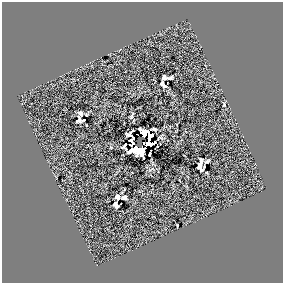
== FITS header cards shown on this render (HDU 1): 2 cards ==
NAXIS1  =                  281 /
NAXIS2  =                  281 /

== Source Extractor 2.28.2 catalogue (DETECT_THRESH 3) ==
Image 281 x 281 px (HDU 1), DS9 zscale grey, 1 PNG px = 1 image px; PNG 285 x 285 px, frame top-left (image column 1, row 281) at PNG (2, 2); no overlay
Background 0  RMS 24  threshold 71.6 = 3 sigma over >= 5 px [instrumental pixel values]
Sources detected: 27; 2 with non-positive FLUX_AUTO (blend fragments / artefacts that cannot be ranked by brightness) are not listed; the other 25 listed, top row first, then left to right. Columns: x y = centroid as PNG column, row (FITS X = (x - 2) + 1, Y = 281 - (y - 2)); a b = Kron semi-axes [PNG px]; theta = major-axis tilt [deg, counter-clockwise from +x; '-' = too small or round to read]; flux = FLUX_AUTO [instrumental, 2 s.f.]
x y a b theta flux
164 77 5 4 - 4000
169 78 6 3 24 2200
163 85 7 4 -49 3700
224 105 5 3 - 1600
81 113 5 4 - 3600
132 116 6 2 65 2100
79 120 6 5 - 3100
84 120 3 2 - 960
154 129 5 3 - 2900
144 133 8 6 -45 14000
129 134 8 4 38 1800
149 137 7 4 73 8100
160 138 5 2 - 1400
148 143 10 4 -3 1700
124 146 6 4 57 730
136 148 6 3 43 12000
149 154 4 2 - 2000
201 161 6 3 -83 4600
207 161 5 2 - 2400
200 166 9 4 -72 6700
204 167 4 2 - 890
117 197 4 4 - 4100
124 198 5 4 - 2800
115 205 6 4 -59 4400
177 225 3 2 - 1400
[2 non-positive-flux detections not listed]